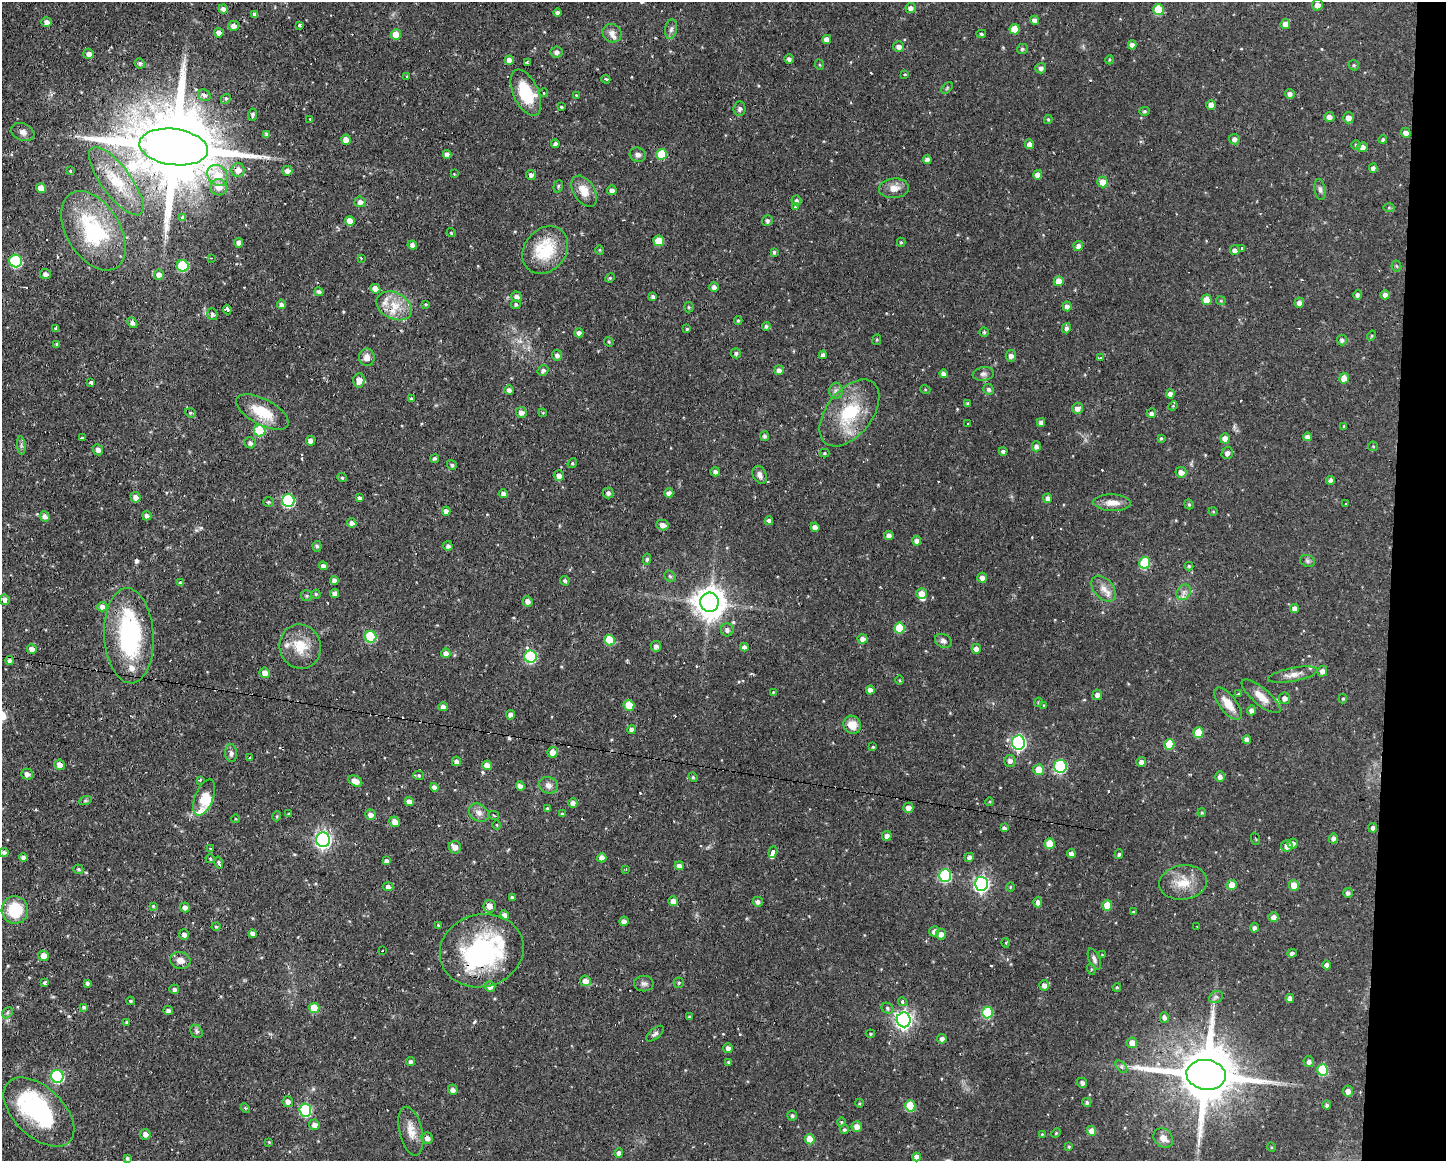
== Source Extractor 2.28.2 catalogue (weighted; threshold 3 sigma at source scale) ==
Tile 6 of 3 x 4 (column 3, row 2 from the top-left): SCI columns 2996-4439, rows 2319-3477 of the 4658 x 4636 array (HDU 1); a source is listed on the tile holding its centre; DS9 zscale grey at full resolution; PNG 1448 x 1163 px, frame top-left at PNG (2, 2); each listed source drawn as its Kron ellipse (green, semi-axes under 4 px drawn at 4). Shown black and unused: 4% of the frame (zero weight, under 2 of 3 exposures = <1% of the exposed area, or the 3 px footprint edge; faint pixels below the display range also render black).
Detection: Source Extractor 2.28.2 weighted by HDU 2 'WHT'; one run over the whole footprint, this tile lists its part. Background 0.108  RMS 0.0061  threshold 0.0276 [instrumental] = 3 sigma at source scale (4.5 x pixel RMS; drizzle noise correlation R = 1.50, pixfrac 1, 0.05/0.05 arcsec/px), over >= 5 px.
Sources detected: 480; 1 too faint to see at this stretch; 20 cosmic-ray / hot-pixel residue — neither listed nor drawn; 14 inside a brighter listed object's ellipse — not listed separately; the other 445 listed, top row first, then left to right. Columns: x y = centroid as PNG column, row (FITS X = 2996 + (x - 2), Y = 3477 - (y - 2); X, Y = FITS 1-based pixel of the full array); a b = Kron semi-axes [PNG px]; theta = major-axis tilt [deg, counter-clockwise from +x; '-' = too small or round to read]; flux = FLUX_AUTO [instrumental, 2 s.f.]
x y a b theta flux
1317 5 5 5 - 3.4
911 8 5 5 - 2.3
223 9 4 4 - 2.2
1158 10 5 5 - 17
558 13 4 4 - 1.9
255 15 4 4 - 2.4
1035 20 5 4 - 3
47 22 5 5 - 2.5
1285 24 5 5 - 3.5
299 25 4 3 - 2.4
233 26 5 5 - 2.9
671 29 10 6 81 1.9
1014 29 5 5 - 11
219 33 5 4 - 3.2
612 33 10 9 - 3.4
981 34 5 4 - 0.94
396 35 5 5 - 8.6
827 39 4 4 - 3.7
1132 45 4 4 - 2.6
899 47 5 5 - 2.6
1022 49 5 5 - 1.1
557 52 6 5 - 2.5
89 54 5 5 - 2.5
789 59 5 4 - 1.9
509 60 4 4 - 3.4
1109 60 4 3 - 0.61
140 63 5 5 - 1.2
527 63 4 2 - 0.98
820 65 5 3 - 0.57
1354 65 5 5 - 0.83
1041 68 5 5 - 2.1
905 74 4 3 - 0.56
407 76 3 3 - 0.83
606 79 4 3 - 2
947 88 7 4 46 0.82
526 93 25 12 -65 22
544 93 4 4 - 0.87
1290 94 5 4 - 2.3
204 95 6 5 - 2.2
576 95 4 4 - 0.53
226 99 5 4 - 1.1
1211 105 5 5 - 4.1
561 107 3 2 - 0.66
740 109 7 6 - 1.8
1145 111 5 4 - 0.81
253 115 6 4 87 1.3
1329 117 5 5 - 2.7
1348 118 5 5 - 3.6
310 119 3 3 - 2.3
1048 119 4 4 - 0.75
23 132 12 8 -23 3
1406 133 5 5 - 2.7
267 134 4 4 - 1.8
1234 139 5 5 - 2.3
1383 139 4 3 - 0.98
346 140 5 4 - 4.4
555 144 4 4 - 2
1029 144 5 4 - 2.5
1356 145 4 4 - 0.89
174 147 34 18 -8 12000
1362 147 5 5 - 2.8
447 154 4 4 - 3
662 154 5 5 - 19
638 155 8 7 - 2.3
927 159 4 4 - 2.5
1373 168 5 4 - 2.4
238 170 7 6 - 4.5
70 171 4 3 - 0.73
287 171 5 5 - 3.2
454 174 4 4 - 0.51
218 175 11 9 -46 11
531 175 5 4 - 1.9
1038 175 5 4 - 3.4
116 181 41 15 -53 20
1103 182 5 5 - 6.8
558 186 6 4 70 0.89
219 187 8 8 - 5.1
41 188 5 4 - 6.7
894 188 15 9 4 5.6
612 190 5 4 - 2.2
1320 190 11 5 -80 1.8
584 191 17 10 -58 8.7
796 201 5 4 - 1.2
360 202 5 5 - 2.8
795 207 3 3 - 0.44
1389 207 5 3 - 0.61
183 218 3 3 - 4
767 220 5 5 - 1.4
350 221 5 4 - 5
93 231 43 26 -58 54
451 232 4 3 - 0.6
659 241 5 5 - 13
901 242 4 4 - 0.76
239 243 5 4 - 2.6
412 245 5 4 - 2.4
1078 246 5 4 - 3.1
1242 248 3 3 - 1.1
545 250 25 20 51 28
600 250 4 4 - 0.63
1235 250 5 5 - 2.7
774 252 4 3 - 0.92
211 258 3 3 - 0.44
361 258 3 3 - 0.42
16 261 6 6 - 52
183 266 6 5 - 36
1396 266 5 5 - 0.81
45 274 5 5 - 2.5
159 275 5 5 - 3.1
610 278 5 4 - 0.79
1059 281 5 5 - 6.3
714 287 5 5 - 2.3
375 289 5 5 - 5.2
319 292 5 4 - 1.6
1357 295 5 4 - 1.6
1385 295 4 4 - 2.3
653 296 4 3 - 1.5
517 297 5 5 - 2.4
1207 300 5 5 - 8.5
1221 301 5 4 - 0.8
1299 303 5 4 - 2.8
281 304 5 4 - 2
426 304 4 3 - 0.64
516 304 5 4 - 1.2
394 306 19 13 -26 11
1067 306 5 4 - 2.5
689 307 5 5 - 0.86
227 309 5 3 - 7.2
212 314 6 5 - 1.5
738 321 4 4 - 0.73
132 323 6 4 -50 2.8
766 326 4 4 - 1.3
56 328 3 3 - 0.97
1066 328 5 4 - 1.8
687 329 4 4 - 0.8
984 332 4 4 - 0.85
579 333 4 4 - 2.4
1371 335 5 4 - 0.67
877 340 5 3 - 0.62
1342 340 5 5 - 1.5
609 342 5 4 - 0.62
57 344 3 3 - 1.1
736 353 5 5 - 1.5
557 355 5 5 - 2.1
823 355 4 4 - 2.1
1011 356 6 5 - 2.5
367 357 9 8 - 3.9
1100 358 3 3 - 3.1
779 370 5 4 - 2.3
543 371 5 5 - 1.7
943 374 4 4 - 2.5
983 374 11 6 9 2.1
1344 378 5 5 - 7.4
359 380 7 5 87 4.8
91 382 3 3 - 4.7
925 389 5 3 - 0.58
989 389 5 5 - 1.5
509 390 4 4 - 1.8
836 391 8 6 89 2.2
1170 394 5 4 - 3.4
411 399 3 3 - 0.78
968 404 4 3 - 1.3
1173 406 5 4 - 0.68
1077 408 5 5 - 3.5
262 412 29 13 -28 18
521 412 5 5 - 2.6
190 413 5 4 - 0.82
543 413 4 3 - 0.49
849 413 38 23 52 33
1151 413 5 4 - 2.1
1041 422 4 4 - 2.4
968 424 4 2 - 0.37
1344 426 3 3 - 0.55
260 431 6 5 - 26
765 436 5 4 - 1.5
1307 437 4 4 - 2.7
83 438 4 3 - 1.5
1161 438 4 3 - 0.81
1225 438 5 4 - 3.8
310 441 5 4 - 3.1
250 443 6 5 - 1.8
21 446 9 3 -85 1.4
1036 446 5 4 - 2.2
1373 446 5 4 - 0.65
98 450 5 5 - 2.3
1003 451 4 4 - 1.3
824 453 5 4 - 0.78
1227 453 6 5 - 2.3
435 458 5 4 - 1.1
572 463 5 4 - 0.8
452 465 5 4 - 1.1
715 472 4 4 - 2.2
1181 472 5 5 - 3.4
760 475 9 6 -67 2.6
559 476 5 5 - 3.6
342 477 5 3 - 0.77
1330 480 4 4 - 2.3
608 493 5 5 - 1.7
669 493 5 4 - 2.9
504 494 4 4 - 3.2
136 497 5 5 - 3.2
360 498 4 3 - 2.1
1048 498 5 4 - 2.6
288 500 6 6 - 63
269 502 5 4 - 0.95
1112 503 19 8 -2 5.8
1345 503 3 2 - 0.89
1189 504 5 4 - 0.81
446 511 4 4 - 3.1
1213 511 4 3 - 0.48
45 516 5 5 - 2.5
147 516 5 4 - 2
769 521 4 4 - 2.1
352 523 5 4 - 2.3
662 525 6 5 - 3.3
815 527 4 4 - 2.4
889 535 4 4 - 2.8
917 541 5 4 - 2.5
317 546 5 4 - 1
448 546 5 4 - 1.5
647 559 5 4 - 1.2
1307 561 8 6 -22 1.3
1145 563 6 5 - 32
323 566 4 4 - 2.3
1189 566 4 4 - 0.82
670 576 6 5 - 1
982 578 5 5 - 2.7
334 580 4 4 - 2.5
565 581 5 4 - 1
180 582 4 4 - 0.62
1104 589 15 9 -49 5.3
1184 592 8 6 53 2.6
335 593 4 4 - 2.8
921 593 5 5 - 4.2
316 594 4 4 - 0.79
307 596 5 5 - 1.1
5 600 5 4 - 1.8
527 601 5 5 - 2.4
710 602 9 9 - 960
102 607 5 4 - 2.6
1294 608 4 4 - 2.7
899 628 5 5 - 19
727 630 6 6 - 2.2
129 636 48 24 -87 69
371 637 6 5 - 37
862 639 5 4 - 2.6
609 640 5 5 - 15
943 641 9 6 -27 2.1
656 646 5 5 - 2.6
300 647 22 20 -72 15
744 647 4 4 - 2.3
32 649 5 5 - 3.5
976 649 5 4 - 2.8
446 653 5 4 - 2.7
530 657 6 6 - 51
10 661 4 4 - 2
1322 671 5 5 - 2.9
265 673 5 5 - 4.1
1293 675 25 7 11 5.3
900 680 5 3 - 0.59
870 690 4 4 - 3.9
773 692 4 4 - 0.49
1239 693 3 3 - 0.76
1097 695 5 5 - 2.8
1261 696 24 8 -40 7.2
1284 698 6 5 - 2.7
1343 699 5 4 - 0.75
1038 702 4 3 - 0.65
1228 704 19 8 -52 8.5
629 705 5 5 - 13
1043 705 3 2 - 0.59
443 707 4 4 - 2.2
1251 710 5 4 - 2.6
510 715 4 4 - 2.5
852 725 9 8 - 7.5
632 729 4 4 - 2.1
1198 733 5 5 - 14
1247 739 4 4 - 2.6
1018 742 7 6 - 120
1169 744 5 5 - 16
873 747 3 3 - 0.72
553 752 5 5 - 5.4
231 753 9 6 -86 2.1
250 758 4 3 - 1
456 761 5 4 - 2.3
1010 761 6 5 - 2.6
1141 762 5 5 - 2.9
60 765 5 5 - 3.5
487 765 5 4 - 5.2
1060 766 6 6 - 59
1039 770 5 5 - 8
27 774 6 5 - 2.8
419 775 5 4 - 0.77
693 777 5 4 - 0.81
1220 777 5 5 - 2.5
200 780 3 3 - 1
355 781 7 5 -28 5.2
548 785 9 8 - 2.9
520 786 4 4 - 3.6
434 787 4 4 - 2.5
204 797 19 9 68 8.5
85 801 6 4 18 0.87
409 802 5 4 - 3.2
990 802 4 3 - 0.68
573 803 5 4 - 3
547 808 4 4 - 0.86
908 808 5 5 - 3.5
479 813 11 8 -35 3.4
1202 813 4 3 - 0.72
288 814 3 3 - 0.66
562 814 4 4 - 0.8
370 815 5 5 - 3.1
494 815 5 3 - 0.89
277 816 5 3 - 0.66
236 819 4 3 - 0.5
395 822 6 5 - 3.4
497 825 5 3 - 0.44
1004 828 4 4 - 2.1
1373 828 5 4 - 1.7
887 836 5 4 - 2.9
1333 838 5 4 - 2
1255 839 6 2 -68 0.44
323 840 7 7 - 180
1050 844 5 5 - 10
1293 844 5 5 - 2.8
1287 846 6 6 - 3.7
455 847 6 6 - 3.7
210 849 4 3 - 2.1
773 852 6 3 72 23
4 853 5 4 - 1.7
1071 853 4 4 - 2.4
1119 854 5 4 - 1.1
969 857 5 4 - 2
23 858 4 4 - 2.3
602 858 5 4 - 3.2
210 859 5 3 - 0.63
386 861 4 4 - 1.8
219 863 6 4 -76 1.5
679 866 4 4 - 2.7
78 869 5 4 - 1
626 869 3 2 - 0.77
945 875 6 6 - 58
1183 883 24 17 8 13
981 884 7 6 - 160
1232 885 5 5 - 7
1294 885 5 5 - 7.1
388 887 5 4 - 1.7
1010 887 5 3 - 0.58
1348 893 5 5 - 2
512 897 4 3 - 1.2
673 901 5 4 - 3.6
758 902 5 5 - 1.8
1038 902 5 4 - 3.5
1107 905 5 5 - 9.2
153 906 3 3 - 0.53
489 906 6 6 - 4
185 907 5 4 - 2.4
15 910 14 13 - 22
1133 912 4 3 - 0.76
504 915 5 4 - 3
1273 917 5 5 - 3
624 921 5 4 - 2.9
439 925 4 3 - 0.85
216 927 4 4 - 0.75
1197 927 3 2 - 0.47
1254 928 4 4 - 1.9
934 931 5 5 - 3.1
253 934 4 4 - 2.9
941 934 5 5 - 3.1
184 935 5 4 - 2.4
1006 943 5 3 - 0.48
383 951 3 2 - 0.93
482 951 42 36 14 84
1292 953 4 4 - 1.6
1102 955 4 4 - 0.51
44 956 5 5 - 5.5
1094 959 11 5 -67 1.8
180 960 10 8 -13 4.2
1327 965 4 4 - 2.3
1091 969 5 3 - 0.64
585 981 5 5 - 3.7
45 983 3 3 - 4.5
87 983 4 3 - 1.2
679 983 5 5 - 1.1
644 984 10 8 -2 2.1
1044 985 5 5 - 2.6
490 986 5 5 - 3.2
1117 987 4 3 - 0.79
174 989 5 4 - 1.8
1216 997 7 5 29 1.5
1290 998 4 4 - 3
131 1001 4 3 - 1
902 1002 4 4 - 1.8
84 1007 4 4 - 1.5
314 1008 5 5 - 11
887 1008 6 5 - 1.1
168 1010 5 4 - 1.9
7 1013 6 4 46 0.94
987 1013 6 5 - 34
689 1017 4 4 - 0.64
1164 1017 5 4 - 2.2
904 1020 7 7 - 220
126 1022 4 3 - 0.58
197 1031 7 5 -54 1.3
655 1034 10 5 41 1.7
870 1034 5 4 - 0.72
942 1039 5 4 - 2.2
1132 1043 5 5 - 5.7
728 1048 5 5 - 2.9
411 1062 4 4 - 1.9
728 1062 4 3 - 0.73
1309 1062 5 5 - 2.1
1121 1067 7 4 -46 1.2
1322 1070 5 5 - 27
1206 1075 20 15 -8 4900
57 1076 6 6 - 61
1082 1083 5 5 - 1.9
453 1090 5 5 - 2.4
1348 1091 5 5 - 3.2
288 1102 5 5 - 2.9
1087 1102 4 4 - 1.4
859 1103 4 3 - 0.58
1327 1105 4 4 - 1.6
910 1106 5 5 - 20
245 1108 5 4 - 0.72
305 1110 6 6 - 56
39 1112 43 24 -44 64
792 1115 5 5 - 1.2
841 1122 4 4 - 0.74
314 1125 5 5 - 3
857 1126 5 5 - 3.7
844 1130 4 4 - 1.1
411 1131 25 11 -76 7.7
1091 1131 5 4 - 7.5
1056 1133 5 3 - 0.59
145 1134 5 5 - 3.1
1042 1134 3 3 - 0.54
427 1138 6 5 - 2.7
1163 1138 10 9 - 4.7
810 1139 5 5 - 9
269 1142 4 3 - 0.51
1069 1147 4 3 - 0.8
1271 1147 5 3 - 0.55
619 1153 5 4 - 2.4
917 1157 4 4 - 3.5
127 1159 4 4 - 1.2
Overlapping masked pixels (flux is a lower limit): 6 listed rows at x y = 174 147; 238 170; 1293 675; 60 765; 482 951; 1206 1075